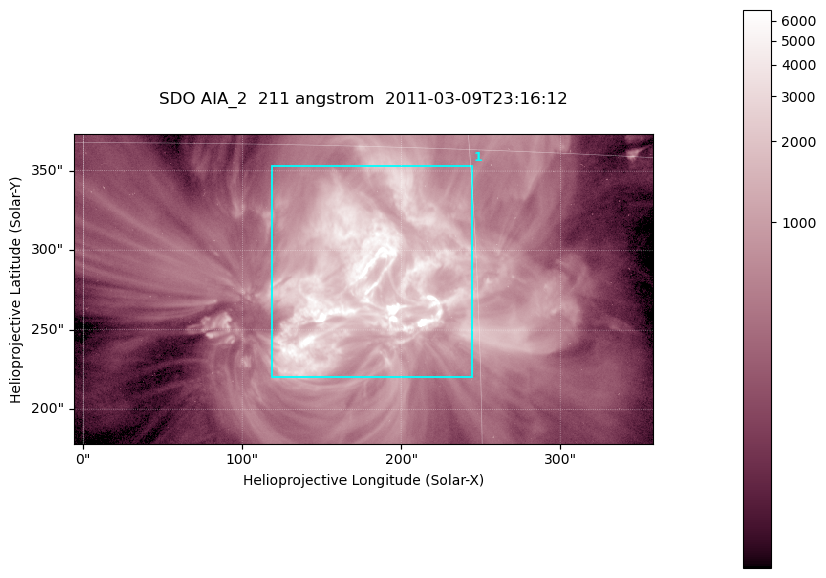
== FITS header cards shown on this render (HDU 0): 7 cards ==
TELESCOP= 'SDO     '           /
INSTRUME= 'AIA_2   '           /
WAVELNTH=                  211 /
WAVEUNIT= 'angstrom'           /
DATE-OBS= '2011-03-09T23:16:12.62' /
CTYPE1  = 'HPLN-TAN'           /
CTYPE2  = 'HPLT-TAN'           /

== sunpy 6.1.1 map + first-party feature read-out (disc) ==
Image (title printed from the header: SDO AIA_2  211 angstrom  2011-03-09T23:16:12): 606 x 324 px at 0.601 arcsec/px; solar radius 967 arcsec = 1609 px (partial field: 2.4% of the solar disc is inside the frame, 100% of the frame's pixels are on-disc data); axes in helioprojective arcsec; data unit not stated in the header (colour bar unlabelled)
Pointing: header CRPIX1/2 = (2040.79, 2040.71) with CRVAL1/2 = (0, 0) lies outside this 606 x 324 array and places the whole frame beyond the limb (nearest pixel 1.39 R_sun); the SolarSoft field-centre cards XCEN/YCEN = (176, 275.7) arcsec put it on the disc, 1860 arcsec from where CRPIX/CRVAL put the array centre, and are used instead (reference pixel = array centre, CRVAL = XCEN/YCEN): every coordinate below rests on XCEN/YCEN
Orientation: roll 0.0564 deg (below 1 deg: not rotated)
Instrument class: DISC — disc imager (sunpy class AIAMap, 211 A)
Bright regions (active regions / flare kernels): reference = the on-disc median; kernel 5 px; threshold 5 sigma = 1815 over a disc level ~463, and >= 1.15x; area >= 196 px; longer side >= 4 px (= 2.4 arcsec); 1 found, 1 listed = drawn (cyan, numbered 1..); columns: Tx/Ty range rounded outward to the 2 arcsec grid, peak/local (2 s.f.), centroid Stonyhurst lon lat
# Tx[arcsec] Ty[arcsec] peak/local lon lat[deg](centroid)
1 118..246 220..354 33 +11 +10